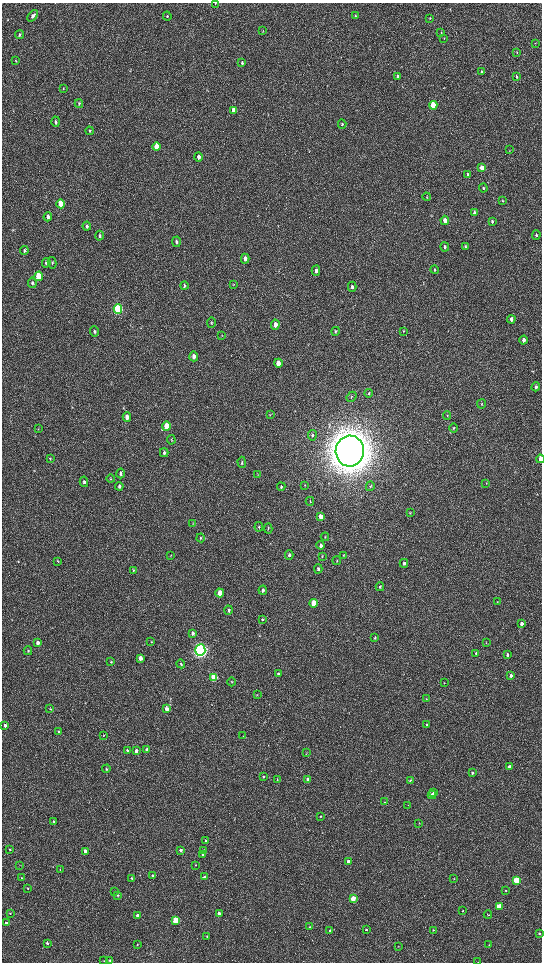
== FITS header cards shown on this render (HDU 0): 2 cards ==
NAXIS1  =                 1080 / length of data axis 1
NAXIS2  =                 1920 / length of data axis 2

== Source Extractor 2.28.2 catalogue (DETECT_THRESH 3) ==
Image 1080 x 1920 px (HDU 0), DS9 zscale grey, zoomed out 1/2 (1 PNG px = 2 x 2 image px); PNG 544 x 964 px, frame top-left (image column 1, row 1919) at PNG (2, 3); each listed source drawn as its Kron ellipse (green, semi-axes under 4 px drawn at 4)
Background 516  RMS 35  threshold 104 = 3 sigma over >= 5 px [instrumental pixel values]
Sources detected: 204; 2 cannot appear on this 1/2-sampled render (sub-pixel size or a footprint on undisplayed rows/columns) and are neither listed nor drawn; the other 202 listed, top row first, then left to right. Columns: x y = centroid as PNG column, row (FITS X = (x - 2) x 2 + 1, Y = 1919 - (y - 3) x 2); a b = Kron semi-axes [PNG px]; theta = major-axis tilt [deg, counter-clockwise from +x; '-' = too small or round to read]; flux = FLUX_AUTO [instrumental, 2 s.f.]
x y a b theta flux
215 3 3 3 - 4.4e+03
33 16 6 4 51 2.0e+04
167 16 4 3 - 8.1e+03
355 16 3 3 - 4.3e+03
430 18 4 2 - 4.0e+03
263 31 3 2 - 3.3e+03
441 32 3 2 - 3.6e+03
19 35 4 3 - 9.0e+03
444 38 4 3 - 4.9e+03
535 43 3 2 - 2.4e+03
517 53 3 2 - 3.7e+03
15 61 3 3 - 5.2e+03
242 63 4 3 - 1.2e+04
481 72 4 3 - 1.2e+04
397 76 4 3 - 1.3e+04
517 76 4 3 - 9.4e+03
63 89 4 3 - 4.8e+03
79 104 4 3 - 7.9e+03
433 105 4 3 - 3.8e+05
234 110 4 3 - 6.4e+04
56 122 5 3 - 1.2e+04
342 124 5 3 - 8.7e+03
89 131 4 3 - 7.3e+03
156 147 4 3 - 1.1e+05
509 150 3 2 - 2.9e+03
199 157 4 3 - 3.6e+04
482 168 4 3 - 6.8e+04
467 174 4 3 - 9.5e+03
483 188 4 3 - 9.4e+03
427 197 4 2 - 4.0e+03
502 201 3 2 - 4.5e+03
61 204 4 3 - 1.7e+05
474 213 4 3 - 2.4e+04
48 217 4 3 - 2.9e+04
445 220 4 3 - 4.5e+04
492 221 4 3 - 9.9e+03
87 226 4 3 - 1.4e+04
536 235 5 3 - 1.0e+04
100 236 5 3 - 1.1e+04
176 242 5 3 - 1.3e+04
445 247 4 3 - 1.3e+04
465 247 4 3 - 1.1e+04
24 251 4 3 - 1.0e+04
245 259 5 3 - 2.9e+04
46 263 5 4 - 1.5e+04
52 263 6 3 -79 7.3e+03
435 270 4 2 - 5.7e+03
316 271 5 3 - 2.3e+04
39 276 5 3 - 2.8e+05
32 283 5 4 - 1.4e+04
233 285 3 2 - 3.6e+03
184 286 4 3 - 1.1e+04
352 287 5 3 - 1.4e+04
118 309 5 4 - 9.5e+05
511 319 4 3 - 2.4e+04
211 323 5 3 - 7.4e+03
275 325 5 3 - 3.6e+04
94 331 5 4 - 1.2e+04
336 331 4 3 - 6.5e+03
403 331 3 2 - 3.9e+03
222 335 3 2 - 3.3e+03
524 340 4 3 - 3.1e+04
194 356 5 3 - 3.2e+04
278 363 4 3 - 5.6e+04
536 387 4 3 - 1.1e+04
369 393 4 3 - 5.2e+03
352 397 5 1 - 3.8e+03
482 404 4 3 - 5.4e+03
270 415 3 2 - 4.0e+03
447 415 4 2 - 5.1e+03
127 417 5 3 - 4.3e+04
166 426 4 4 - 1.2e+05
454 428 5 3 - 6.5e+03
38 429 3 2 - 2.9e+03
312 435 5 4 - 1.1e+04
171 440 4 2 - 3.6e+03
350 451 15 14 - 2.3e+07
164 453 4 3 - 1.4e+04
50 459 4 3 - 5.5e+03
540 459 4 2 - 7.0e+04
242 462 5 3 - 1.1e+04
121 473 5 4 - 1.3e+04
257 475 2 2 - 3.2e+03
111 479 4 3 - 5.9e+03
84 482 5 3 - 1.1e+04
486 483 2 2 - 2.3e+03
305 485 3 2 - 3.9e+03
119 486 4 3 - 1.2e+04
370 486 5 3 - 8.3e+03
281 487 4 3 - 8.1e+03
310 501 4 2 - 5.1e+03
410 512 3 2 - 4.5e+03
321 517 4 3 - 6.7e+04
192 523 4 3 - 5.2e+03
259 527 5 2 - 5.6e+03
268 528 5 2 - 5.5e+03
325 537 4 3 - 5.8e+03
201 538 4 3 - 7.1e+03
321 545 4 3 - 2.2e+04
171 555 4 2 - 4.1e+03
289 555 4 4 - 1.3e+04
344 555 4 3 - 4.6e+03
322 556 4 3 - 4.4e+03
58 561 4 3 - 4.7e+03
337 561 4 3 - 6.5e+03
404 563 4 3 - 1.5e+04
318 569 4 3 - 1.4e+04
133 570 4 3 - 7.0e+03
380 587 4 3 - 9.2e+03
263 590 4 3 - 1.5e+04
220 593 4 3 - 8.7e+04
497 602 4 2 - 4.0e+03
314 603 4 3 - 2.0e+05
229 610 4 3 - 1.2e+04
263 619 3 3 - 6.0e+03
522 623 4 3 - 2.3e+04
193 633 4 3 - 1.9e+04
375 638 3 2 - 4.8e+03
151 642 3 3 - 4.3e+03
38 643 4 3 - 4.3e+04
486 643 3 2 - 2.6e+03
200 650 6 5 - 3.1e+06
28 651 4 3 - 8.6e+03
476 653 3 2 - 6.4e+03
507 655 3 3 - 1.2e+04
140 658 4 3 - 3.7e+04
111 662 4 3 - 5.1e+03
181 664 4 3 - 7.1e+03
278 674 4 3 - 8.4e+03
511 676 4 3 - 1.9e+04
214 677 4 3 - 4.9e+05
232 682 4 3 - 5.7e+03
444 683 3 2 - 3.4e+03
257 695 4 2 - 4.5e+03
426 699 4 3 - 6.5e+03
50 709 4 3 - 5.6e+03
167 709 4 3 - 3.6e+04
5 725 3 3 - 1.6e+04
427 725 4 3 - 7.6e+03
58 731 3 3 - 7.5e+03
103 735 3 2 - 3.2e+03
243 736 3 2 - 4.2e+03
146 749 4 3 - 1.0e+04
127 750 4 3 - 1.3e+04
136 751 4 3 - 2.2e+04
307 753 3 2 - 3.5e+03
509 767 3 3 - 3.4e+04
106 769 4 3 - 8.3e+03
472 773 3 3 - 1.1e+04
263 776 4 2 - 5.9e+03
308 779 4 3 - 2.7e+04
277 780 3 2 - 3.3e+03
410 780 4 3 - 7.5e+03
434 793 3 2 - 1.4e+04
432 795 4 3 - 5.0e+04
385 802 3 2 - 3.3e+03
408 805 2 2 - 2.9e+03
320 816 3 3 - 4.2e+03
54 822 4 3 - 7.4e+03
419 823 3 2 - 3.6e+03
206 841 3 3 - 9.2e+03
10 850 3 2 - 4.5e+03
180 850 3 3 - 2.0e+04
204 850 3 3 - 9.3e+03
85 851 3 3 - 6.4e+04
203 855 3 3 - 8.9e+03
348 861 3 3 - 2.1e+04
20 865 3 2 - 3.1e+03
195 865 2 2 - 2.8e+03
60 869 4 2 - 3.8e+03
152 875 3 3 - 6.1e+03
204 877 3 3 - 1.3e+04
21 878 3 3 - 4.8e+03
131 878 3 3 - 6.9e+03
454 879 3 2 - 3.6e+03
516 880 3 3 - 5.0e+05
27 888 4 2 - 5.1e+03
506 890 2 2 - 5.1e+03
115 891 4 2 - 3.7e+03
118 895 3 3 - 8.5e+03
353 898 3 3 - 1.2e+05
499 906 3 3 - 1.4e+05
463 911 3 2 - 5.2e+03
10 913 3 3 - 4.3e+03
219 913 3 3 - 2.8e+04
137 915 3 3 - 2.7e+04
488 915 4 3 - 4.8e+03
176 921 3 3 - 4.0e+05
6 923 3 3 - 1.9e+04
310 927 3 3 - 6.9e+03
330 930 3 3 - 1.2e+04
366 930 3 3 - 9.3e+03
433 930 3 2 - 5.1e+03
539 933 3 2 - 9.6e+03
207 936 3 3 - 7.9e+03
47 943 3 3 - 1.3e+04
137 944 3 3 - 4.7e+03
489 945 2 2 - 2.6e+03
398 946 3 2 - 2.0e+03
110 960 3 2 - 4.3e+03
104 961 3 2 - 2.6e+03
478 962 2 1 - 1.9e+03
At the frame edge (FLAGS 8, measured only in part): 3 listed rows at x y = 215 3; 540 459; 478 962
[2 sub-pixel or undisplayed-footprint detections neither listed nor drawn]